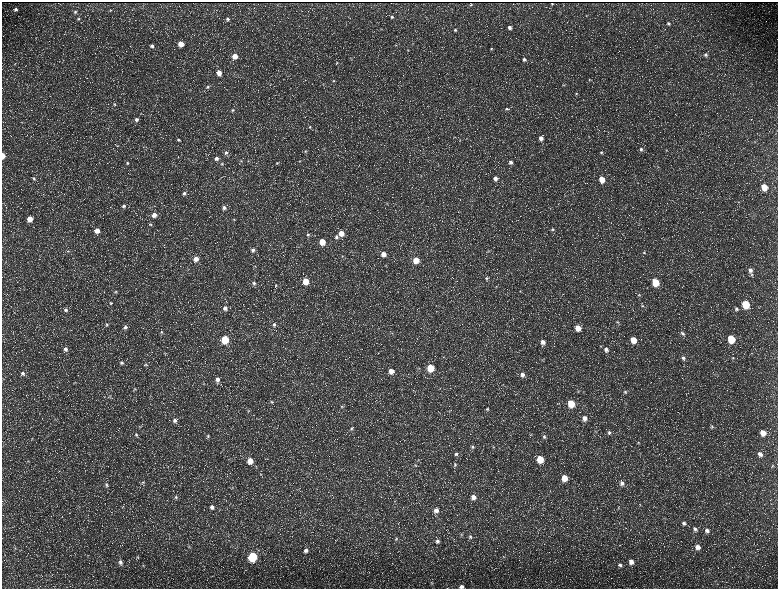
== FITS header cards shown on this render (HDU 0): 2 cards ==
NAXIS1  =                 1552 / length of data axis 1
NAXIS2  =                 1173 / length of data axis 2

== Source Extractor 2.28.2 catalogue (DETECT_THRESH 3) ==
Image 1552 x 1173 px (HDU 0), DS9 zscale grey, zoomed out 1/2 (1 PNG px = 2 x 2 image px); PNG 780 x 591 px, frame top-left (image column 1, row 1173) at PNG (2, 2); no overlay
Background 216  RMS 9.8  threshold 29.3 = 3 sigma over >= 5 px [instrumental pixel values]
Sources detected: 221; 36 cannot appear on this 1/2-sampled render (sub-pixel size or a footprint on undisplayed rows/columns) and are not listed; the other 185 listed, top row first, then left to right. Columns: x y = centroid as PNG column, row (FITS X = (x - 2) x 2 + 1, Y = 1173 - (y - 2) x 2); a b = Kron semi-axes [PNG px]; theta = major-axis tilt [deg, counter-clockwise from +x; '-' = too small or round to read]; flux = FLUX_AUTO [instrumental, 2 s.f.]
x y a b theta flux
552 4 2 1 - 580
471 5 2 2 - 1600
16 9 4 4 - 4400
110 10 4 3 - 1500
75 12 4 4 - 2800
586 15 3 3 - 1300
392 17 4 4 - 3300
78 19 5 4 - 3200
227 19 5 4 - 3700
668 23 5 4 - 3800
510 28 5 5 - 7500
381 29 3 3 - 1100
455 30 4 4 - 3000
181 44 4 4 - 23000
413 44 3 2 - 1100
152 46 4 4 - 4700
491 49 4 4 - 2400
408 50 4 3 - 1500
706 55 5 5 - 5300
235 56 4 4 - 22000
524 59 5 5 - 5400
337 63 5 3 - 2200
15 64 3 2 - 860
219 73 4 4 - 15000
87 78 2 1 - 470
589 79 4 3 - 1700
334 81 4 3 - 1900
563 85 5 3 - 1800
208 87 4 4 - 2800
576 93 4 3 - 1700
114 104 7 4 -46 3600
507 109 5 4 - 3600
232 110 5 4 - 3200
136 120 5 5 - 6600
310 127 5 3 - 2300
541 138 5 4 - 11000
178 140 5 4 - 3300
118 146 4 2 - 1100
641 149 6 4 -50 5100
666 150 4 3 - 1600
305 151 4 4 - 2600
601 152 5 4 - 3800
226 153 6 5 - 5700
3 156 4 2 - 20000
216 158 5 5 - 6600
241 161 4 3 - 1600
248 161 3 2 - 900
299 161 4 3 - 1800
511 162 4 4 - 5700
127 163 4 3 - 2500
277 163 5 3 - 2400
222 164 5 5 - 3800
658 166 4 3 - 2000
635 176 3 2 - 850
34 178 4 4 - 2900
495 178 5 4 - 8600
602 179 5 4 - 33000
764 187 5 4 - 37000
184 193 5 5 - 5400
387 203 4 3 - 1500
124 206 5 4 - 4700
224 208 6 5 - 7400
154 215 5 5 - 13000
30 219 5 4 - 21000
234 220 4 3 - 1900
151 224 5 5 - 2900
552 229 5 4 - 3600
97 231 4 4 - 18000
341 233 5 5 - 21000
308 235 5 5 - 3700
336 237 5 5 - 4900
322 242 5 4 - 32000
300 245 4 2 - 1400
253 250 5 5 - 7500
68 251 4 3 - 1700
644 252 5 4 - 3600
383 254 5 5 - 17000
342 256 4 3 - 1700
196 259 5 5 - 16000
416 260 5 5 - 30000
386 265 3 3 - 1600
255 266 5 3 - 1500
750 270 6 5 - 8900
487 278 5 4 - 3700
305 281 5 4 - 41000
655 282 5 4 - 66000
254 283 5 4 - 3700
276 285 4 3 - 2100
520 291 5 4 - 2100
116 292 5 4 - 2600
639 295 5 4 - 2600
111 303 5 4 - 2900
745 304 5 4 - 89000
642 306 5 3 - 2200
225 308 5 4 - 7000
736 309 6 4 -29 3900
66 310 5 5 - 5400
617 322 5 4 - 2400
106 324 5 4 - 3100
274 325 5 5 - 4800
125 327 5 5 - 5500
578 328 5 4 - 23000
161 332 5 5 - 3600
392 333 4 2 - 1300
683 333 5 5 - 3900
225 339 5 4 - 91000
731 339 5 4 - 75000
633 340 5 4 - 31000
543 342 5 5 - 10000
65 349 6 5 - 6300
606 349 5 5 - 7100
683 358 6 5 - 5100
733 358 4 3 - 2200
121 363 5 5 - 4200
146 365 5 4 - 3000
430 368 5 4 - 64000
391 371 6 5 - 17000
22 373 6 5 - 5800
522 375 6 5 - 8300
217 380 6 5 - 10000
75 382 4 3 - 1400
204 384 5 4 - 2400
135 389 5 4 - 2700
413 390 2 1 - 480
625 392 5 4 - 2900
110 397 4 3 - 1500
271 402 5 5 - 3400
571 403 5 4 - 52000
342 407 5 5 - 4100
487 409 5 5 - 3300
248 410 5 3 - 2200
584 418 5 5 - 10000
175 421 6 5 - 6900
712 426 5 4 - 2900
139 427 4 3 - 1500
351 429 6 5 - 4000
609 432 5 5 - 3700
763 433 5 5 - 22000
136 435 5 5 - 3700
208 436 5 4 - 3200
544 437 6 5 - 4600
32 438 5 3 - 2200
638 443 5 4 - 2500
472 447 5 5 - 4900
494 447 4 3 - 1700
456 454 6 5 - 5100
760 454 6 5 - 8900
540 459 5 4 - 52000
28 461 4 3 - 2000
250 461 6 5 - 25000
455 464 6 5 - 3900
415 465 6 4 54 3600
772 466 4 4 - 2100
261 474 4 3 - 2100
564 478 5 5 - 32000
143 482 5 4 - 2800
622 483 6 5 - 7200
106 485 6 5 - 4700
232 487 5 3 - 2400
176 497 6 5 - 4200
473 497 5 5 - 13000
640 504 4 3 - 2000
212 507 5 5 - 8100
618 508 4 3 - 2100
436 510 7 6 - 11000
684 523 7 5 -40 6300
695 529 7 6 - 6800
707 531 7 6 - 8900
461 534 5 3 - 2100
470 536 6 5 - 4400
396 539 5 4 - 2800
437 541 5 5 - 5900
188 547 5 4 - 2600
698 547 6 6 - 12000
15 548 4 3 - 1900
306 550 5 5 - 6900
137 557 5 4 - 2300
252 557 5 5 - 160000
504 557 5 2 - 1300
120 562 6 5 - 6400
631 562 6 5 - 14000
143 565 4 2 - 1600
620 565 6 5 - 4600
432 583 4 3 - 1400
461 586 4 3 - 6000
At the frame edge (FLAGS 8, measured only in part): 2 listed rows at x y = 3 156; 461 586
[36 sub-pixel or undisplayed-footprint detections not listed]